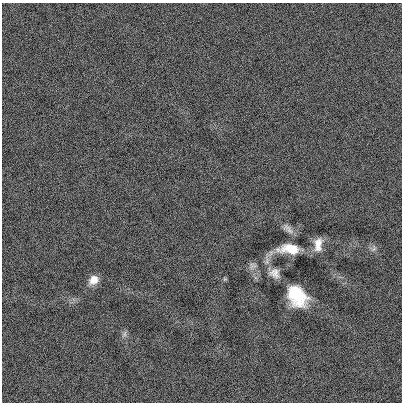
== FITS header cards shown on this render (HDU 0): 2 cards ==
NAXIS1  =                  400
NAXIS2  =                  400

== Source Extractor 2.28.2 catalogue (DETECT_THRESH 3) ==
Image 400 x 400 px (HDU 0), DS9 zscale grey, 1 PNG px = 1 image px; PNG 404 x 404 px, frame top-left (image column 1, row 400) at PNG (2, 3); no overlay
Background 5.27e-04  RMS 0.16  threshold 0.487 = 3 sigma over >= 5 px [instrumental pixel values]
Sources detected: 10; all 10 listed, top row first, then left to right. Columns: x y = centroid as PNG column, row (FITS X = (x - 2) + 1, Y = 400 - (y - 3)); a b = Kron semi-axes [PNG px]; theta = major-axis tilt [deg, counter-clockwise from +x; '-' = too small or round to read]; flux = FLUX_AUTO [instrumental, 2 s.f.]
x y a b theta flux
288 229 18 7 -45 62
318 244 17 9 83 110
290 249 20 9 -3 290
374 249 10 4 50 26
252 266 11 9 20 47
275 273 13 11 -41 85
225 279 5 5 - 14
94 280 12 10 41 110
297 296 19 13 -52 550
124 334 9 5 68 30